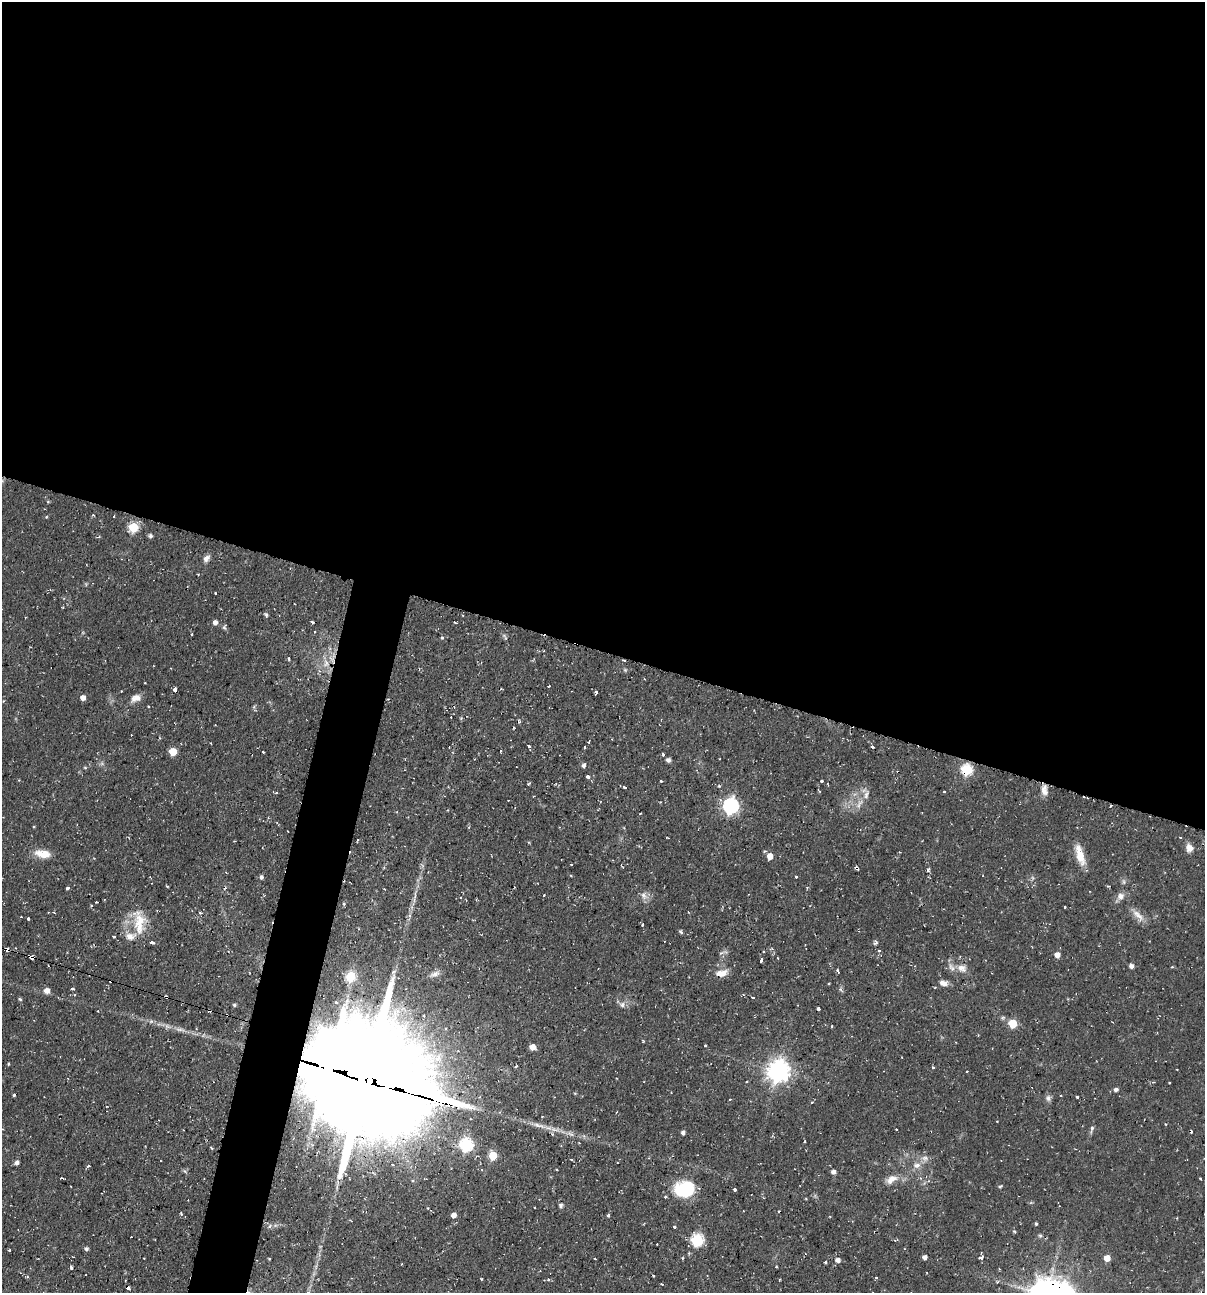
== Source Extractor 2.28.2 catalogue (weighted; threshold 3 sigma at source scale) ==
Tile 3 of 4 x 4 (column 3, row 1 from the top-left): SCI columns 2657-3859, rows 3873-5163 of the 5184 x 5163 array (HDU 1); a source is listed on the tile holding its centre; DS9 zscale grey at full resolution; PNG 1207 x 1295 px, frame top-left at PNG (2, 2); no overlay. Shown black and unused: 53% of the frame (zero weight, under 2 of 3 exposures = <1% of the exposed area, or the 3 px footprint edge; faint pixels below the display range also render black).
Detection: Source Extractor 2.28.2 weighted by HDU 2 'WHT'; one run over the whole footprint, this tile lists its part. Background 0.058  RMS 0.0064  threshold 0.0286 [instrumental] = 3 sigma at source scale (4.5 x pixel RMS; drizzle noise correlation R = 1.50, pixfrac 1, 0.05/0.05 arcsec/px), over >= 5 px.
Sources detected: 212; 1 inside a brighter object's white glare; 26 cosmic-ray / hot-pixel residue — not listed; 5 inside a brighter listed object's ellipse — not listed separately; the other 180 listed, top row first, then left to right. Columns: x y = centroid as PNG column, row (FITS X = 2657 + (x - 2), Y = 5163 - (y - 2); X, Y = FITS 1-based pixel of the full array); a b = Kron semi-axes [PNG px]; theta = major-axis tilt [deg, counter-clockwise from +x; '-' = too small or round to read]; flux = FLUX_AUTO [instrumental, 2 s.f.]
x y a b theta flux
48 502 5 3 - 0.62
93 515 4 3 - 0.63
114 516 3 2 - 0.78
46 517 4 3 - 0.58
133 527 5 5 - 38
150 536 5 4 - 1.7
206 558 10 7 47 2.7
215 593 3 3 - 1.8
266 615 6 4 -50 1.1
312 622 3 3 - 2.7
215 623 5 5 - 3.1
455 623 3 2 - 0.7
224 627 7 5 79 1.1
314 632 3 3 - 0.63
192 634 4 2 - 0.59
442 638 3 3 - 1.5
289 659 4 3 - 0.79
326 663 12 8 81 5.6
625 670 5 5 - 0.9
549 686 3 2 - 0.7
175 690 4 3 - 7.2
595 693 5 3 - 2.4
83 698 5 5 - 4.2
136 698 13 9 21 4.8
148 706 3 3 - 0.72
519 721 5 4 - 0.83
131 735 2 2 - 0.45
589 742 3 3 - 1.3
529 746 3 3 - 2.4
585 747 3 3 - 2
872 747 3 3 - 1.3
501 751 3 2 - 1.1
173 752 5 5 - 17
263 752 3 2 - 0.91
663 754 4 3 - 1.1
720 759 2 2 - 0.42
668 760 4 4 - 2.2
584 765 5 4 - 2.1
85 768 5 3 - 0.63
967 770 6 6 - 60
588 777 3 3 - 5.2
661 781 3 2 - 0.99
822 781 3 3 - 5.6
625 787 3 3 - 1.6
1044 791 12 10 -60 4.3
944 792 3 2 - 0.57
276 793 5 3 - 0.57
859 804 17 6 58 4.3
731 806 8 7 - 140
1110 806 3 2 - 1.1
1180 837 3 3 - 0.6
667 838 3 2 - 0.58
357 840 3 3 - 1.6
1189 848 10 8 -76 4.6
43 854 20 9 -9 9.3
770 856 5 5 - 7.1
1080 856 24 10 -74 10
857 868 4 3 - 2.2
928 870 5 3 - 1.1
261 877 5 4 - 1.8
796 877 3 3 - 1
1123 882 8 4 -81 1.3
167 886 3 2 - 0.75
67 888 3 3 - 3.8
225 888 7 2 44 0.72
807 888 4 4 - 0.68
384 889 4 2 - 0.48
544 895 3 3 - 1
644 896 12 8 -49 3.4
1121 896 9 8 - 3.9
415 897 20 3 79 3.2
96 902 3 2 - 0.76
344 904 4 3 - 0.73
1065 907 3 2 - 0.64
54 913 3 2 - 0.54
200 913 4 3 - 1.1
1138 915 22 7 -44 5.7
28 919 3 3 - 1.8
139 922 36 16 -86 19
642 925 4 3 - 0.92
114 937 3 2 - 0.7
7 950 4 3 - 11
722 952 13 3 10 1.1
1057 955 6 5 - 3.6
31 957 5 4 - 7.6
761 960 4 3 - 1.8
1131 966 5 4 - 2.6
1172 967 4 3 - 0.6
962 968 14 10 -26 5.4
837 971 3 3 - 1.3
722 973 14 8 10 6.8
435 974 15 6 20 3
351 977 6 5 - 38
829 983 4 2 - 0.48
943 983 11 7 -13 3.7
73 988 5 3 - 0.81
47 990 6 6 - 3.7
753 997 4 3 - 3.3
20 999 5 4 - 0.87
336 1003 3 3 - 1.7
234 1005 3 3 - 0.98
622 1005 8 7 - 2.5
818 1008 3 3 - 4.3
227 1015 3 2 - 0.87
151 1021 6 4 43 1.2
1013 1024 5 5 - 25
180 1029 16 6 -10 4
643 1041 5 3 - 0.63
705 1046 3 3 - 1
533 1047 5 4 - 7.2
8 1064 3 3 - 0.68
516 1066 4 2 - 0.68
933 1067 3 3 - 0.7
778 1071 8 7 - 500
368 1080 54 32 -17 24000
747 1081 3 2 - 0.67
1169 1082 3 3 - 1.1
1116 1090 5 5 - 1.8
14 1095 3 3 - 0.93
1077 1097 4 3 - 6.5
1048 1098 8 7 - 2.2
730 1099 3 2 - 0.46
812 1102 4 2 - 0.58
542 1117 3 2 - 0.45
997 1121 3 2 - 0.62
1165 1124 4 2 - 0.41
539 1125 27 5 -12 6.9
1092 1128 10 4 79 2
2 1129 4 3 - 0.66
896 1129 2 2 - 0.7
183 1130 3 2 - 0.47
683 1133 4 4 - 2
552 1134 5 4 - 0.99
361 1140 15 11 -56 11
804 1141 4 2 - 0.7
466 1145 6 6 - 91
211 1148 5 2 - 0.66
493 1156 5 5 - 20
924 1158 10 8 -2 3.4
17 1163 5 4 - 2.4
917 1165 11 8 9 4.3
89 1166 5 3 - 0.88
556 1169 3 2 - 0.51
833 1172 5 5 - 2.1
62 1178 4 2 - 1.3
891 1179 16 9 32 6.2
1000 1186 5 4 - 0.87
684 1189 22 17 6 30
734 1189 3 3 - 2.8
560 1205 5 4 - 1.6
428 1208 3 3 - 0.7
181 1213 5 3 - 0.79
454 1215 6 5 - 3.2
608 1215 4 3 - 1.4
830 1217 4 2 - 0.48
1036 1224 4 3 - 0.89
270 1226 7 5 38 1.5
674 1227 3 3 - 0.93
1014 1231 5 3 - 0.65
1040 1236 5 4 - 1.1
697 1240 6 6 - 76
86 1249 4 4 - 1.8
9 1250 3 3 - 1.1
925 1257 4 4 - 2.6
144 1258 2 2 - 0.49
269 1258 3 2 - 0.64
981 1258 5 4 - 3.5
1107 1258 5 5 - 7.1
838 1260 6 6 - 2.8
825 1262 3 3 - 1.3
71 1267 3 3 - 2.1
776 1267 3 2 - 0.68
999 1269 3 2 - 0.53
27 1277 5 3 - 0.67
876 1277 3 3 - 1.7
481 1279 3 2 - 0.84
125 1281 3 2 - 0.55
662 1284 3 3 - 2
128 1288 4 3 - 3.8
308 1292 5 5 - 1.4
Overlapping masked pixels (flux is a lower limit): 9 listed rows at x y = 326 663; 967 770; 1110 806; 857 868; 7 950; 31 957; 227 1015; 368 1080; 128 1288
Isophote crosses this tile's border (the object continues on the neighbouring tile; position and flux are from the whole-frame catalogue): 2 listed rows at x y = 2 1129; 308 1292
Unlisted compact peaks at least as high as the median listed source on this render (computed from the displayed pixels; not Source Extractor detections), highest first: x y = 681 932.